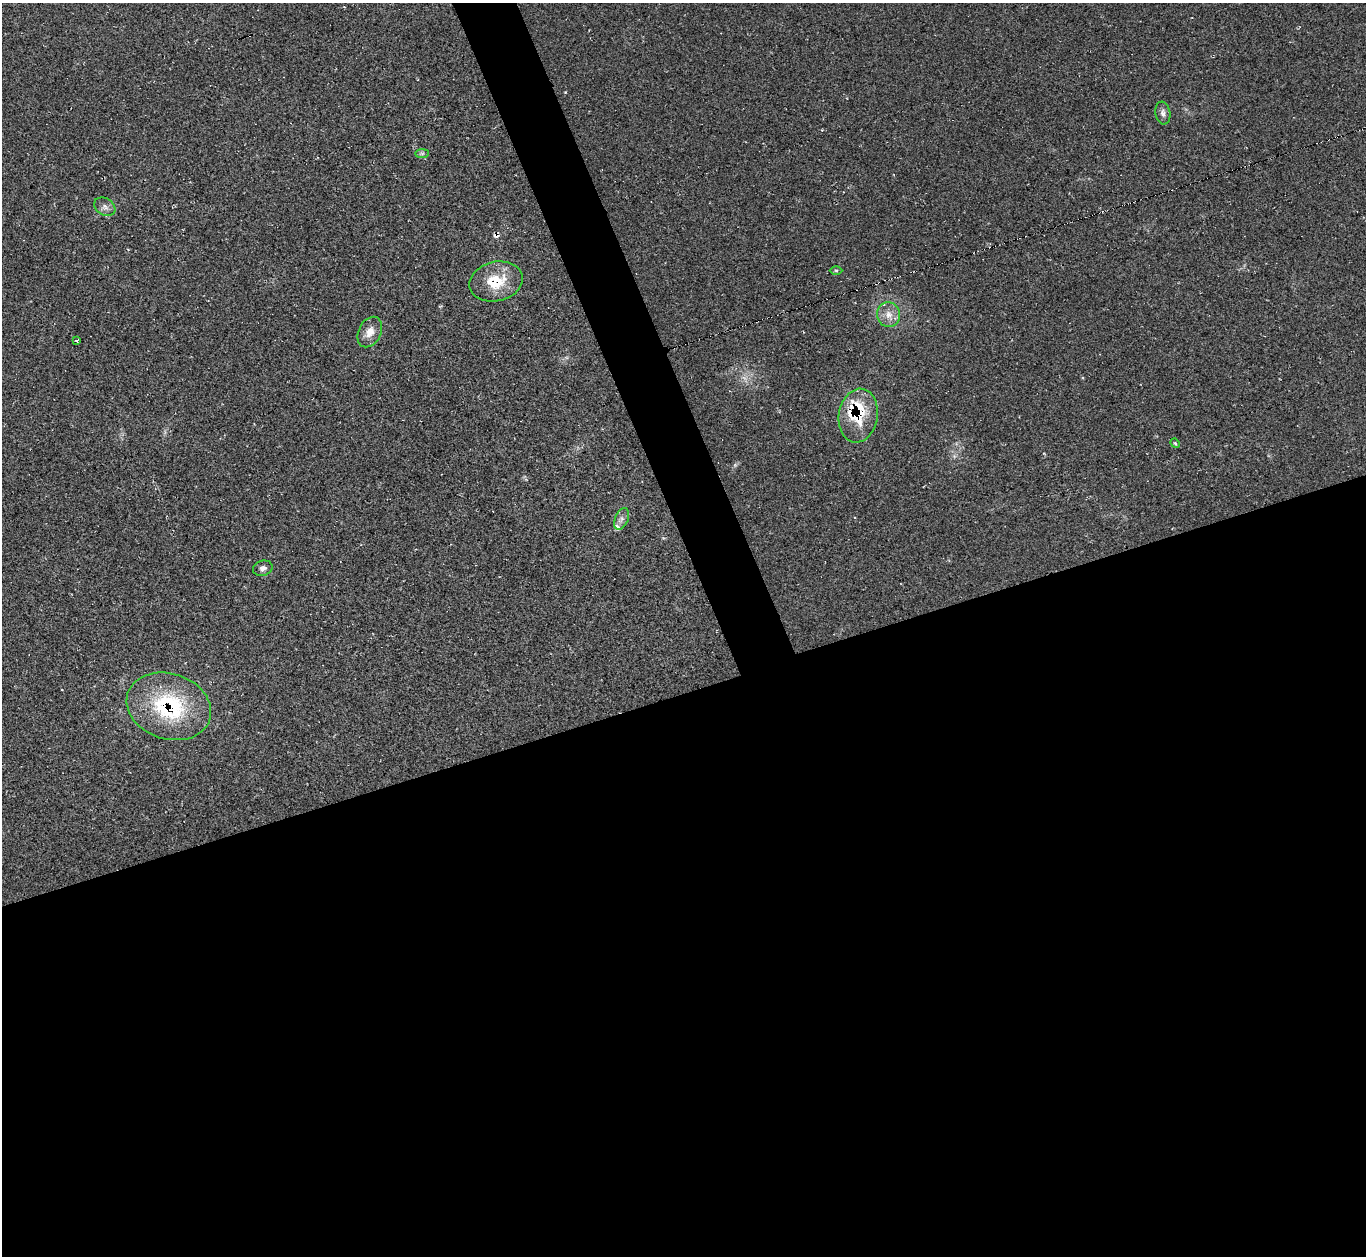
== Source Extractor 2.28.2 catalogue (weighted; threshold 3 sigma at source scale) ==
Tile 15 of 4 x 4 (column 3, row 4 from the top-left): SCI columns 2728-4091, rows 275-1528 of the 5463 x 5446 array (HDU 1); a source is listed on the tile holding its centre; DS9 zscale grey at full resolution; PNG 1368 x 1258 px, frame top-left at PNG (2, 3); each listed source drawn as its Kron ellipse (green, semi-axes under 4 px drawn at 4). Shown black and unused: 48% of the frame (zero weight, under 2 of 3 exposures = <1% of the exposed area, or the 3 px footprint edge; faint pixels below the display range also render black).
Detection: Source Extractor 2.28.2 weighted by HDU 2 'WHT'; one run over the whole footprint, this tile lists its part. Background 0.0604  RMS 0.0071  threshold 0.0319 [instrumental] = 3 sigma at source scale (4.5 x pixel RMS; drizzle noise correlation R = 1.50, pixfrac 1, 0.05/0.05 arcsec/px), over >= 5 px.
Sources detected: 18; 1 too faint to see at this stretch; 1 cosmic-ray / hot-pixel residue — neither listed nor drawn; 3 inside a brighter listed object's ellipse — not listed separately; the other 13 listed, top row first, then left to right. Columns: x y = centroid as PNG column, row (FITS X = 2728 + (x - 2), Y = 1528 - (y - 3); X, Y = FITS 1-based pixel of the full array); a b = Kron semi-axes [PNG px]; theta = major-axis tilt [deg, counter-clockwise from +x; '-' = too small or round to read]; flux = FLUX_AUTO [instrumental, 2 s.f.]
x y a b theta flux
1163 113 11 7 -81 3
422 153 7 4 0 1.3
105 207 11 8 -30 3.6
836 270 6 4 0 0.95
496 281 27 19 13 24
888 315 12 11 - 7.1
370 332 16 11 63 7.5
77 341 3 3 - 0.74
858 416 27 19 80 27
1175 443 5 4 - 0.82
622 519 11 6 69 3.2
263 568 10 7 16 3
169 706 43 32 -18 70
Overlapping masked pixels (flux is a lower limit): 3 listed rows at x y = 496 281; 858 416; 169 706
Unlisted compact peaks at least as high as the median listed source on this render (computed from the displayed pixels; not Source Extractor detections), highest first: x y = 565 92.